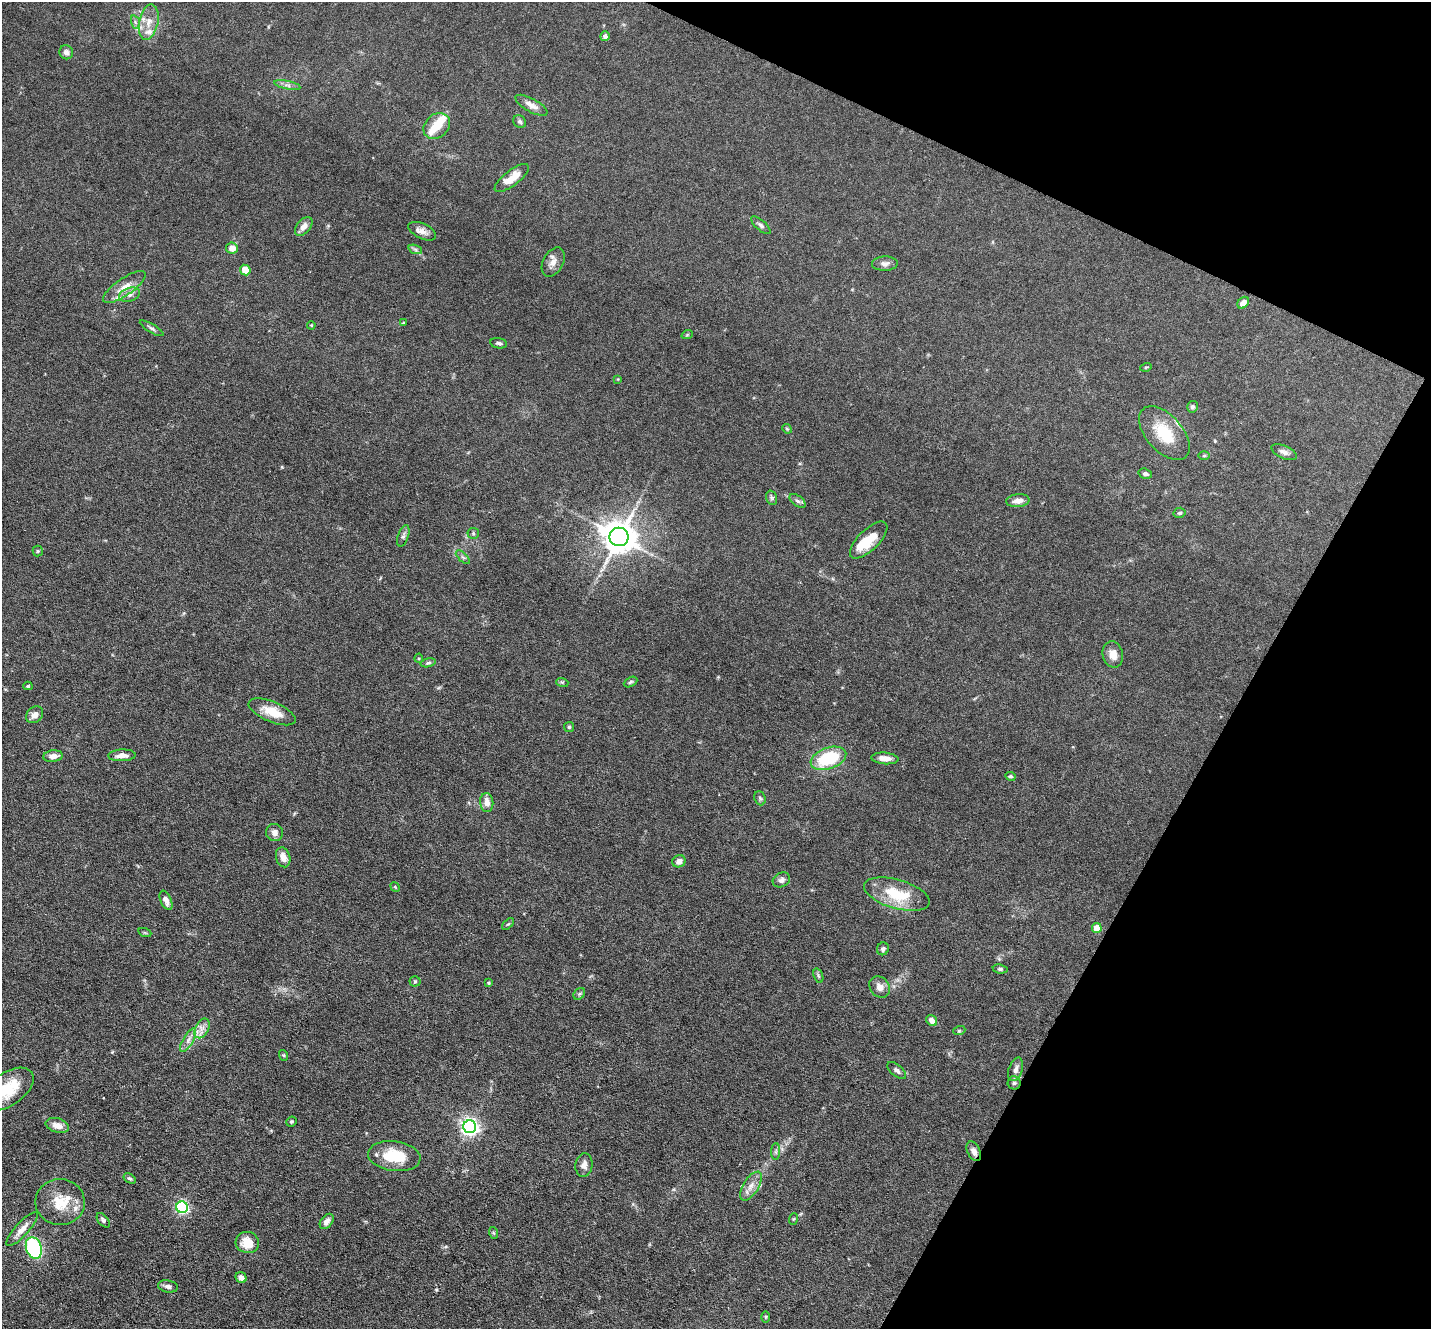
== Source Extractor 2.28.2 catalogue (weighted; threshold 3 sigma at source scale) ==
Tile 8 of 4 x 4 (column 4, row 2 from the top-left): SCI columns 4288-5716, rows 2795-4121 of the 5716 x 5726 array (HDU 1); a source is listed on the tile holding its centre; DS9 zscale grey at full resolution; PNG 1433 x 1331 px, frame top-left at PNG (2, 2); each listed source drawn as its Kron ellipse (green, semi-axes under 4 px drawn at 4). Shown black and unused: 22% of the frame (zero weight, under 3 of 6 exposures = <1% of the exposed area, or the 3 px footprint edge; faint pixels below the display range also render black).
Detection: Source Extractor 2.28.2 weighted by HDU 2 'WHT'; one run over the whole footprint, this tile lists its part. Background 0.0632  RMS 0.0045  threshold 0.0185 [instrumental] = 3 sigma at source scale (4.09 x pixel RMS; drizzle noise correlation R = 1.36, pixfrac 0.8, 0.05/0.05 arcsec/px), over >= 5 px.
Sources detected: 115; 1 inside a brighter object's white glare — neither listed nor drawn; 8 inside a brighter listed object's ellipse — not listed separately; the other 106 listed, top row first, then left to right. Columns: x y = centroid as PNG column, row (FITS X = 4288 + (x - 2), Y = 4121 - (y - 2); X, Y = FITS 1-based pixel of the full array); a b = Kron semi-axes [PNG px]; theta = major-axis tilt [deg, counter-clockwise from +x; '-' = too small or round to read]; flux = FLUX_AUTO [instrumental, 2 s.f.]
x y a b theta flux
135 22 7 4 -72 0.91
149 22 18 9 78 4.8
605 36 5 4 - 1.2
66 52 7 6 - 1.6
287 85 13 4 -12 1.4
531 105 18 6 -29 2.9
520 122 7 6 - 0.89
437 126 14 11 42 6.5
512 178 21 7 38 5.9
761 225 12 5 -41 1.1
304 226 11 6 50 2.8
422 231 15 7 -25 2.8
232 248 6 5 - 3.7
415 249 7 4 -19 0.89
553 262 15 10 61 3.1
885 264 13 7 2 2.1
245 270 5 5 - 6.7
124 287 25 8 35 4.9
129 295 11 6 18 2
1243 303 6 5 - 2.7
403 323 3 3 - 0.58
311 325 4 3 - 0.34
152 328 13 4 -31 1.1
687 335 6 3 20 0.45
499 343 8 5 -11 1.2
1146 367 6 3 18 0.39
618 379 4 4 - 0.34
1192 407 6 5 - 1
787 429 5 4 - 0.4
1164 433 32 18 -49 14
1284 452 13 6 -24 1.8
1204 456 6 4 1 0.48
1145 474 7 5 -17 1.1
772 498 7 5 -73 0.85
797 501 9 5 -36 1.1
1018 501 12 6 6 3
1180 513 6 5 - 0.83
473 533 6 5 - 0.67
403 536 11 5 71 1.2
619 537 9 9 - 860
869 540 24 10 45 9.1
38 551 5 5 - 0.56
463 557 9 3 -45 0.7
1113 654 13 10 -76 4.2
419 658 4 4 - 0.47
428 663 8 4 13 0.8
562 682 6 4 -17 0.52
630 682 7 4 27 0.79
28 686 4 4 - 0.51
272 712 25 10 -23 7.3
35 715 9 7 43 2.7
569 727 5 5 - 0.56
122 755 14 6 2 2.8
53 756 10 5 7 2.9
828 758 18 10 19 25
885 758 13 5 -4 3
1010 776 5 4 - 0.75
760 798 7 5 -68 0.79
487 803 9 6 -83 3.4
275 833 9 8 - 2.2
283 857 10 7 -73 3.2
679 861 7 6 - 2.4
781 880 9 7 26 1.4
395 887 5 4 - 0.43
897 894 34 14 -16 16
166 900 10 5 -66 2.4
508 924 7 4 42 0.63
1097 928 5 5 - 8.9
145 933 7 4 -19 0.55
883 949 6 6 - 1.1
1000 969 7 4 -8 0.83
818 976 7 4 -70 0.77
415 981 5 5 - 0.61
488 983 4 4 - 0.57
880 987 11 9 -51 3
579 994 6 5 - 0.71
932 1020 6 5 - 2.3
202 1028 10 6 62 2.4
959 1031 6 4 18 0.53
188 1040 13 5 59 2.2
283 1055 5 3 - 0.46
1016 1069 12 6 71 2.3
897 1070 11 5 -40 1.3
1014 1083 6 6 - 0.99
8 1089 29 16 34 14
291 1122 5 5 - 0.78
57 1125 12 7 -16 3.3
470 1127 6 6 - 170
974 1151 10 6 -64 2.3
776 1152 8 4 90 0.9
394 1156 26 15 -7 15
584 1165 12 8 82 2.4
130 1178 7 4 -30 0.85
751 1186 16 7 58 3.3
60 1202 25 23 -6 12
182 1207 6 5 - 72
793 1219 6 3 70 0.43
103 1220 8 5 -49 1.1
327 1221 8 5 53 2.3
22 1229 22 6 48 3.5
494 1233 6 4 -70 0.5
247 1242 12 10 -12 7
34 1248 11 7 -71 47
241 1277 6 5 - 1.9
168 1286 10 6 -9 1.6
766 1317 5 3 - 0.42
Overlapping masked pixels (flux is a lower limit): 1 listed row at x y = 974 1151
Isophote crosses this tile's border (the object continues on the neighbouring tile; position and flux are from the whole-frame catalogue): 1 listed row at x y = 8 1089